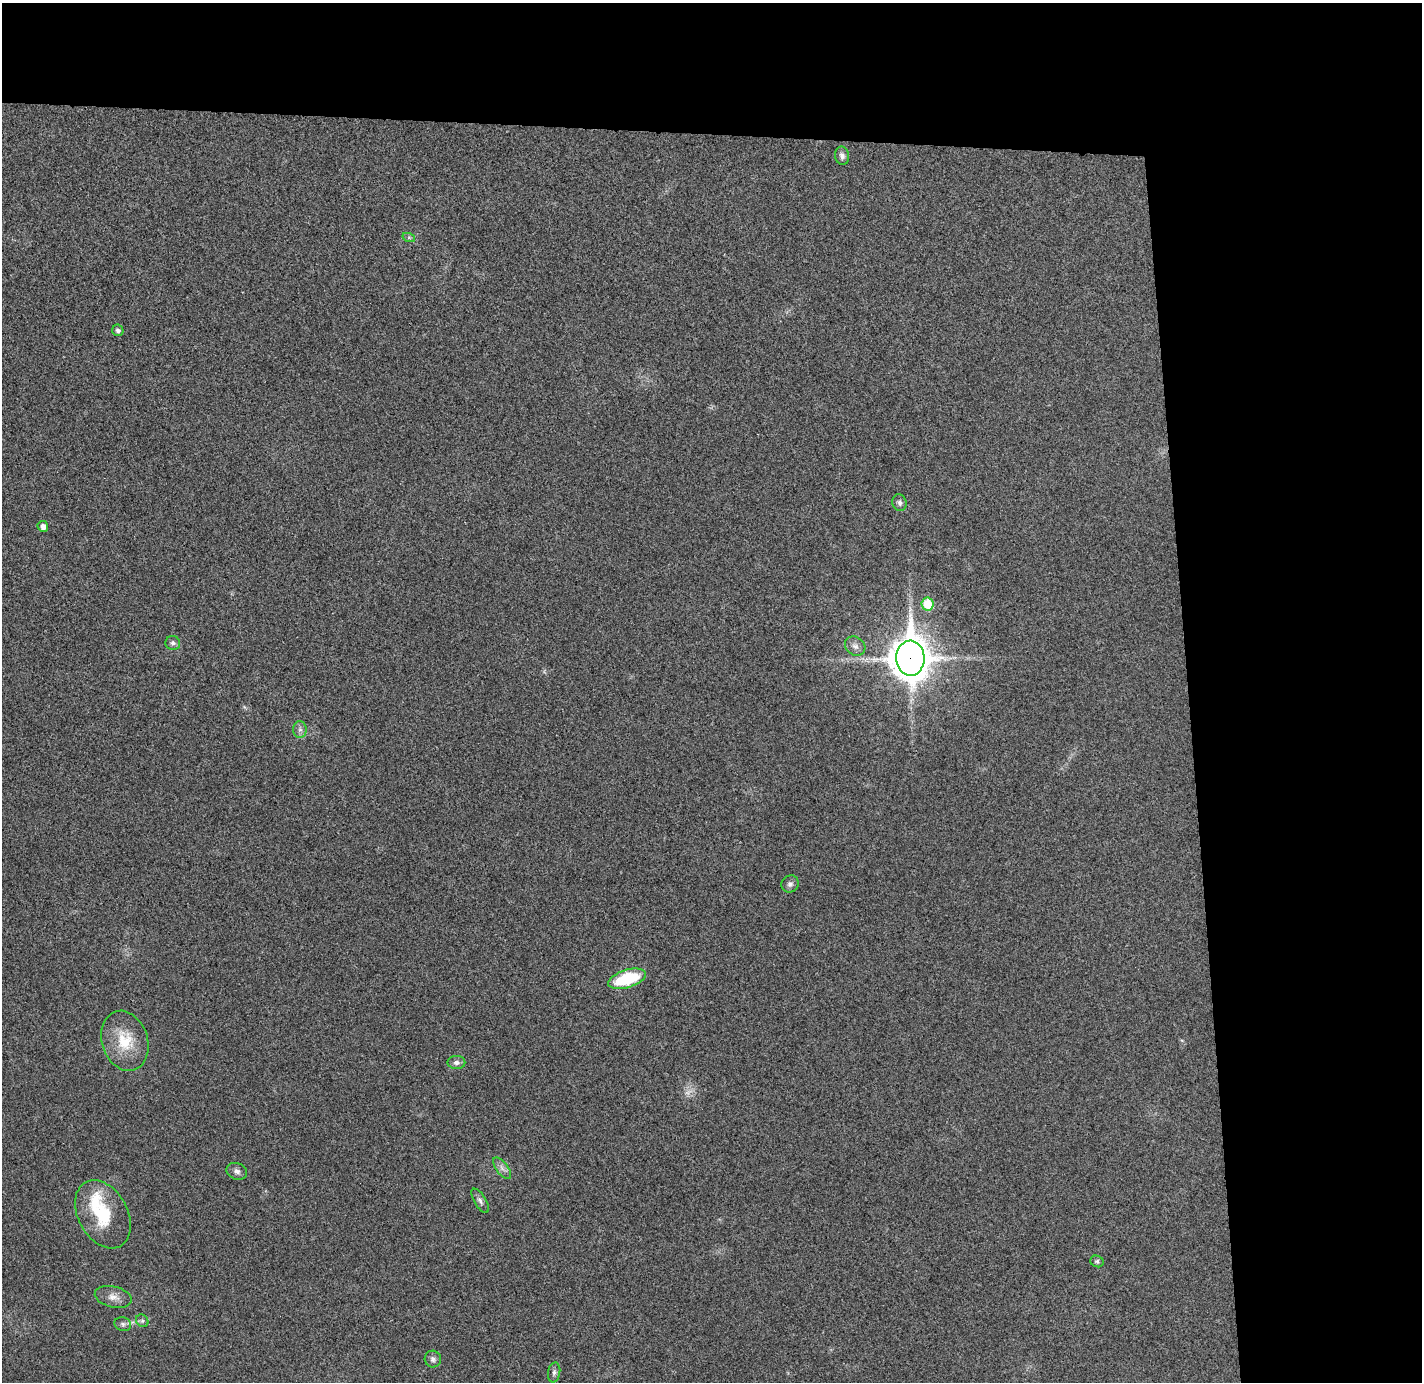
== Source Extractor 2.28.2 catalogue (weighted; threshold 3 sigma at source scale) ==
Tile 3 of 3 x 3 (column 3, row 1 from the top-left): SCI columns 2899-4318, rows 2841-4220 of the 4375 x 4313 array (HDU 1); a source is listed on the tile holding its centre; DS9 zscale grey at full resolution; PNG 1424 x 1384 px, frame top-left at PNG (2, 3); each listed source drawn as its Kron ellipse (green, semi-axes under 4 px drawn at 4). Shown black and unused: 24% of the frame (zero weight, under 3 of 4 exposures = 6% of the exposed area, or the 3 px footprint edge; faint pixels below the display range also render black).
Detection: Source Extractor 2.28.2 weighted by HDU 2 'WHT'; one run over the whole footprint, this tile lists its part. Background 0.0292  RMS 0.0065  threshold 0.0293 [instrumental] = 3 sigma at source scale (4.5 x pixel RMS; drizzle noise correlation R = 1.50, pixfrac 1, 0.05/0.05 arcsec/px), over >= 5 px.
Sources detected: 26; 1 too faint to see at this stretch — neither listed nor drawn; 1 inside a brighter listed object's ellipse — not listed separately; the other 24 listed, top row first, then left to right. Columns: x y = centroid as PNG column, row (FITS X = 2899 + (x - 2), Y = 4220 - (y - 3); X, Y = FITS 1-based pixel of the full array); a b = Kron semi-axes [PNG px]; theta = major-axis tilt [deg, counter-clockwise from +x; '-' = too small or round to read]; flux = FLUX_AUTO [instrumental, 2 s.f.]
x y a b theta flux
842 156 9 7 -80 2.6
409 238 6 4 -19 1.1
118 330 6 5 - 2.2
899 503 8 7 - 2.1
43 526 6 5 - 3.7
928 604 6 6 - 20
173 643 7 7 - 2.1
855 646 11 9 -36 3.4
910 658 17 14 -88 1600
300 729 8 6 -90 2.3
790 884 9 8 - 2.3
627 979 19 9 17 37
125 1041 31 23 -72 23
456 1062 9 6 0 2.5
502 1168 13 6 -54 2.9
237 1171 10 8 -23 2.7
480 1201 14 6 -59 2.3
103 1214 36 24 -61 32
1097 1261 7 5 -21 1.3
113 1297 19 10 -13 5.7
142 1321 7 5 -44 1.4
123 1324 8 6 -17 2.1
433 1359 8 8 - 2.4
554 1372 10 6 79 2
Overlapping masked pixels (flux is a lower limit): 1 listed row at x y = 910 658